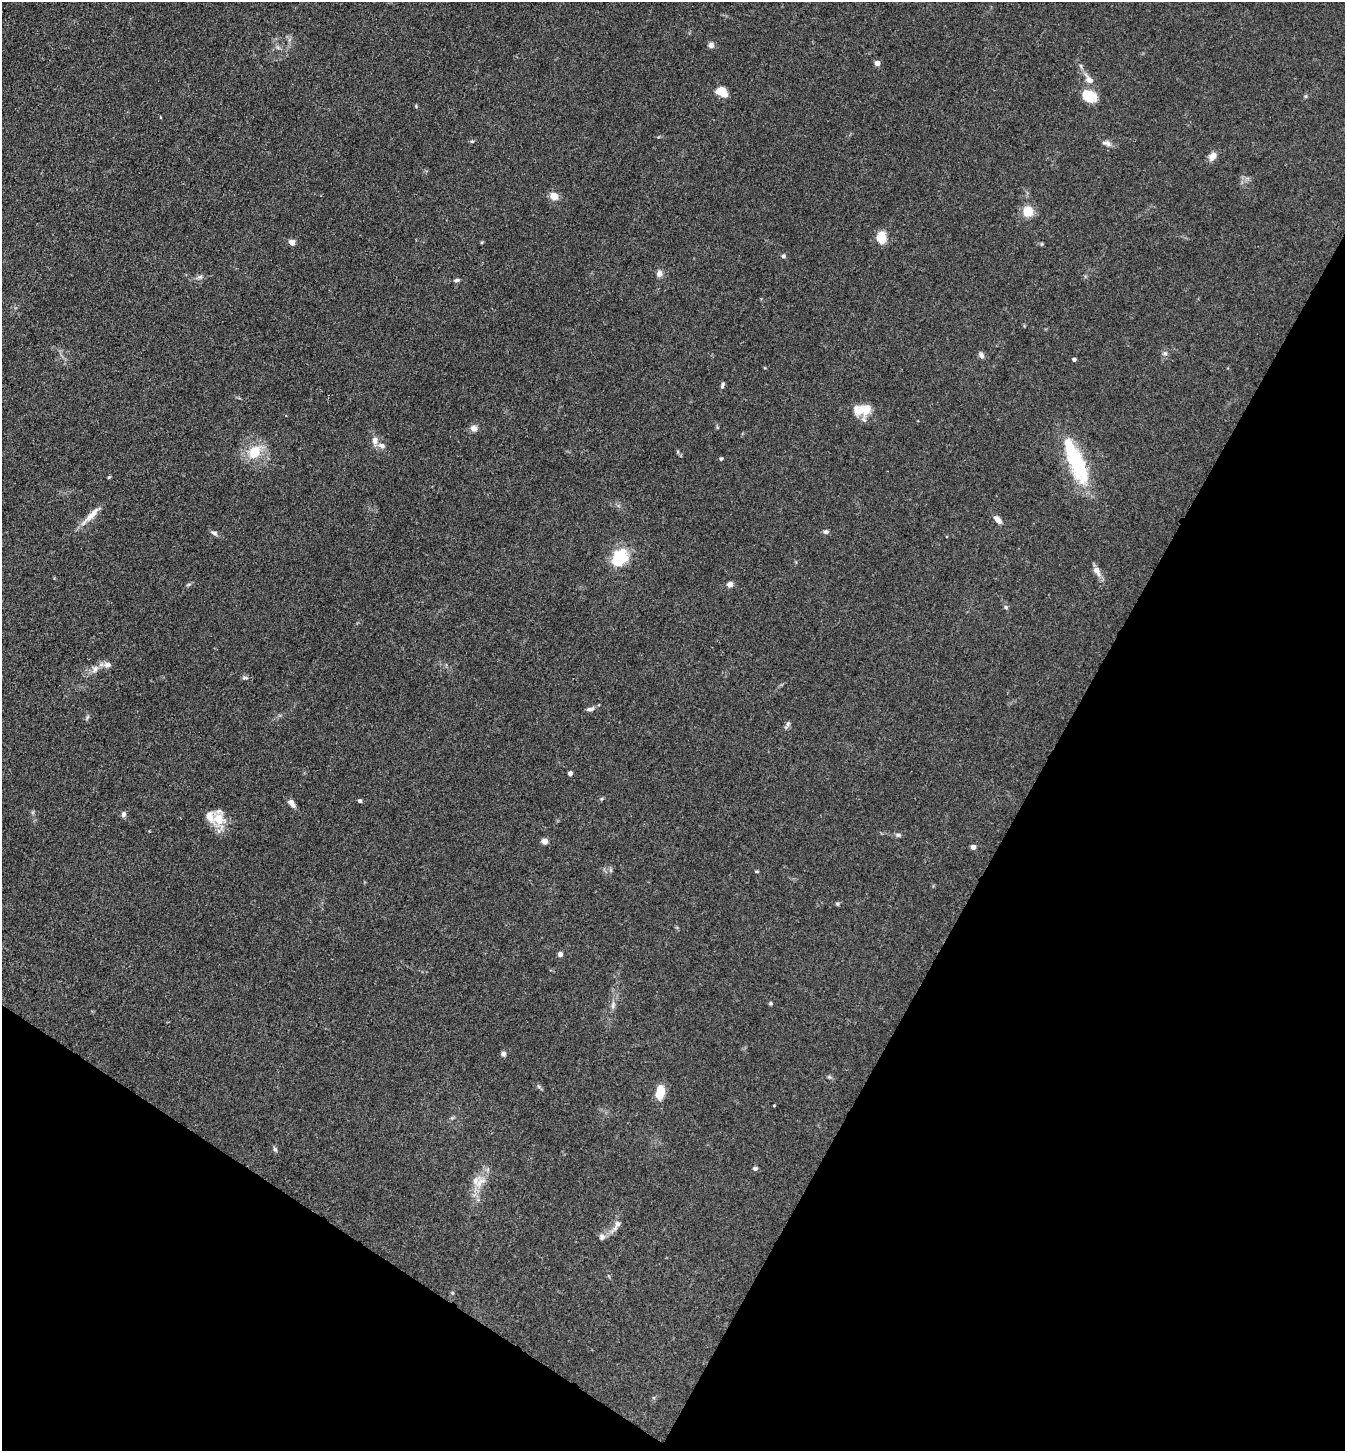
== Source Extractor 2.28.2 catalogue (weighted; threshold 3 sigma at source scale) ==
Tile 15 of 4 x 4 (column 3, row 4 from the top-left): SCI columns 2974-4316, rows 3-1451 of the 5807 x 5801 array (HDU 1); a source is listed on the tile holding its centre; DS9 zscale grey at full resolution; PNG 1347 x 1453 px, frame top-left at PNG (2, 2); no overlay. Shown black and unused: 29% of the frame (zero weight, under 3 of 4 exposures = <1% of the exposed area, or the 3 px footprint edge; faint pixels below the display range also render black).
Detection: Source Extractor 2.28.2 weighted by HDU 2 'WHT'; one run over the whole footprint, this tile lists its part. Background 0.0739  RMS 0.0061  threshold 0.0276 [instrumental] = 3 sigma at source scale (4.5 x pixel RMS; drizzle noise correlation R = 1.50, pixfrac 1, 0.05/0.05 arcsec/px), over >= 5 px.
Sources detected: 74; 1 inside a brighter object's white glare — not listed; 5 inside a brighter listed object's ellipse — not listed separately; the other 68 listed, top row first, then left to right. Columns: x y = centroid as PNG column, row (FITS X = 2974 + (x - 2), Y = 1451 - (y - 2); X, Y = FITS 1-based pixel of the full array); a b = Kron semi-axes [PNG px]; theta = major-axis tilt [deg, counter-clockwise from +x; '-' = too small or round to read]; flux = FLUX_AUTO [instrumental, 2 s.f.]
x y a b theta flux
711 45 7 7 - 2
278 48 7 4 -20 1.2
877 63 4 4 - 4.7
1081 66 6 4 -71 1
1089 80 15 8 -52 5.2
721 90 12 9 15 7
1089 96 19 13 -24 12
1306 96 6 4 88 0.8
416 106 5 4 - 0.65
472 141 5 3 - 0.75
1107 143 14 7 -16 2.7
1212 156 9 7 52 5.4
554 196 10 8 -41 4.8
1028 211 11 10 - 9.9
881 237 11 8 -83 12
292 242 4 4 - 7.7
1041 244 5 3 - 0.61
783 256 5 5 - 1.3
659 273 7 6 - 3.1
200 277 8 5 21 1.6
457 280 8 5 1 1.3
1165 353 7 6 - 1.5
981 355 8 6 -62 2
1074 359 4 3 - 1.8
722 385 8 5 69 1.2
860 410 20 15 -7 11
474 428 8 7 - 3.4
375 440 10 8 -81 3.7
255 452 18 13 44 16
721 459 4 4 - 0.94
1077 462 47 18 -70 50
109 477 5 3 - 0.58
91 515 34 7 45 7.1
998 520 10 6 -48 4
826 532 7 6 - 1.4
214 533 8 6 -34 1.8
620 558 20 17 46 22
1096 571 15 8 -57 4.1
730 584 7 6 - 2.8
188 585 6 4 19 0.86
1006 607 6 5 - 0.99
107 665 12 7 -8 3.1
95 669 11 7 67 3.2
245 678 9 4 -4 1.2
590 709 10 5 16 2.2
788 724 8 6 69 1.5
570 773 4 4 - 2.8
360 801 4 4 - 1.1
291 803 9 6 -52 3.8
123 814 7 5 77 1.9
218 819 20 14 -57 12
898 835 7 5 0 1.3
545 841 6 5 - 3.5
973 847 4 4 - 3.9
757 871 6 3 -9 0.65
837 904 5 4 - 0.82
560 954 5 5 - 2.6
771 1003 6 4 0 0.87
613 1005 10 6 80 2.2
503 1054 5 5 - 2.3
660 1092 16 9 83 10
774 1105 3 2 - 0.48
275 1149 7 5 -62 1.2
755 1168 5 4 - 2
480 1182 22 9 38 7.4
617 1224 11 8 57 3.3
602 1237 8 8 - 2.3
452 1293 5 5 - 0.79